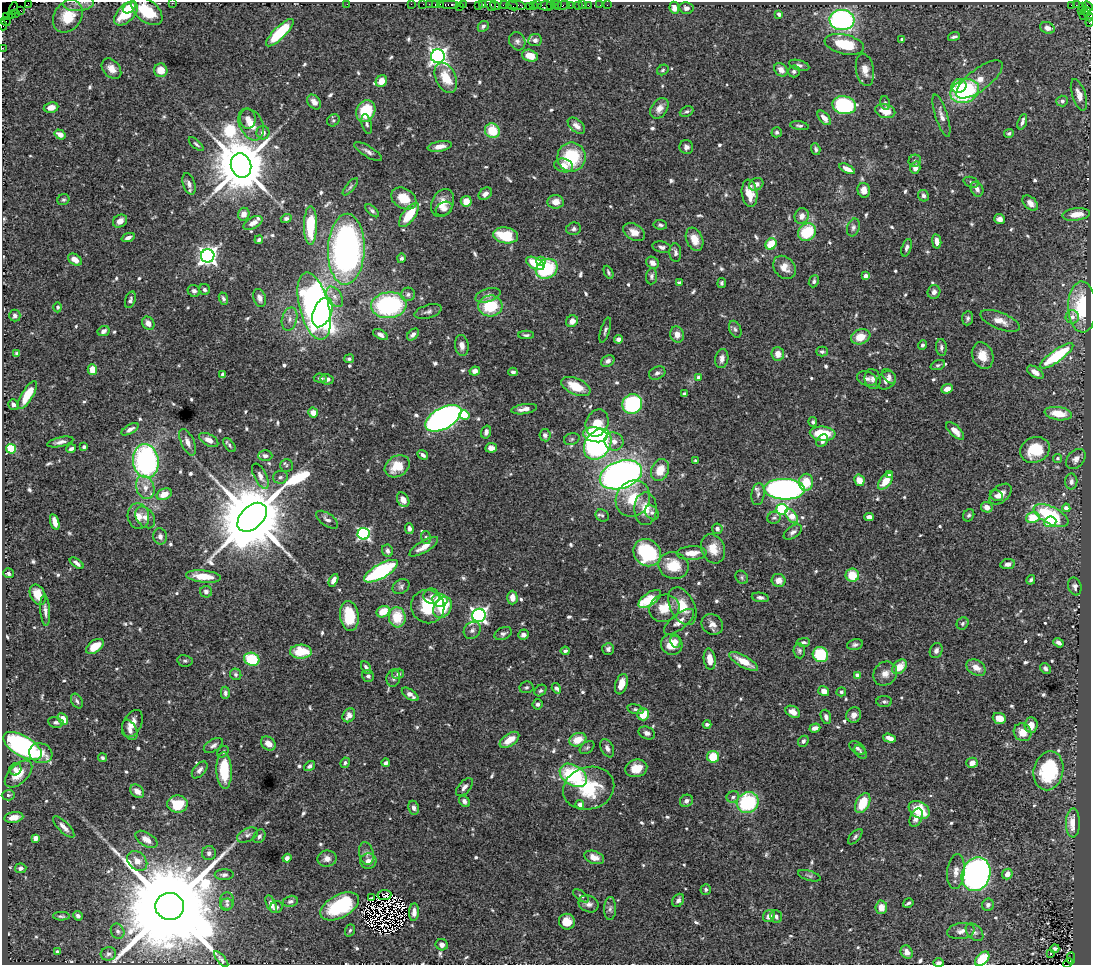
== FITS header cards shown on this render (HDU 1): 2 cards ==
NAXIS1  =                 1089
NAXIS2  =                  963

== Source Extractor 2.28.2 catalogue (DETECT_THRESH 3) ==
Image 1089 x 963 px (HDU 1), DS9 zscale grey, 1 PNG px = 1 image px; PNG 1093 x 967 px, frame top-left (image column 1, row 963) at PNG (2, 2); each listed source drawn as its Kron ellipse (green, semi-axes under 4 px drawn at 4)
Background 1.2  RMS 0.026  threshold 0.0794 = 3 sigma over >= 5 px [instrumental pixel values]
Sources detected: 743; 8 with non-positive FLUX_AUTO (blend fragments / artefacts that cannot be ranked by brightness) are neither listed nor drawn; of the other 735, the 500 brightest by FLUX_AUTO listed and drawn (235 fainter detections omitted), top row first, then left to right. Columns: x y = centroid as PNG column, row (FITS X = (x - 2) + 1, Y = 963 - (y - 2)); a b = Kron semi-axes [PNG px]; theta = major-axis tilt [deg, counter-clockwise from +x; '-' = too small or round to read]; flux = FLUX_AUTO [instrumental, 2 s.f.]
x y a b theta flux
28 3 2 2 - 37
79 3 15 7 6 12
172 3 2 2 - 4.7
347 4 2 2 - 23
411 4 2 2 - 15
423 4 2 2 - 30
429 4 2 2 - 23
449 4 10 3 0 230
463 4 3 2 - 41
435 5 4 3 - 150
440 5 3 2 - 71
478 5 4 2 - 72
483 5 3 3 - 140
491 5 6 4 -47 150
495 5 5 3 - 180
504 5 4 2 - 58
517 5 8 3 -13 140
538 5 3 2 - 41
551 5 3 2 - 110
554 5 3 2 - 44
558 5 3 2 - 55
570 5 2 2 - 14
578 5 3 3 - 76
583 5 2 2 - 15
588 5 2 2 - 29
600 5 2 2 - 14
607 5 2 2 - 6.6
1071 5 3 2 - 330
1076 5 2 2 - 6
459 6 2 2 - 8.5
512 6 6 2 -21 78
530 6 3 2 - 31
534 6 3 3 - 56
546 6 7 4 -1 190
562 6 8 3 13 75
1083 6 3 2 - 14
1088 6 6 3 -48 80
129 7 7 5 38 21
14 8 6 3 80 16
674 8 6 4 -81 16
686 8 7 6 - 7.5
20 10 3 2 - 27
147 11 18 10 -38 55
1081 11 3 2 - 33
1086 11 5 3 - 43
16 13 3 2 - 32
126 13 14 8 45 69
779 14 4 3 - 6.6
11 15 2 2 - 5
1084 15 2 2 - 10
68 16 17 13 55 62
7 17 3 2 - 13
1089 17 4 2 - 54
842 20 12 10 -3 370
5 21 5 3 - 98
1089 22 4 2 - 56
3 25 5 2 - 52
483 26 6 5 - 5
1047 28 7 5 -20 9.8
280 33 18 6 45 100
954 37 6 3 19 3.5
902 39 4 3 - 4.3
535 40 7 6 - 6.6
517 41 9 7 -64 6.7
844 44 20 9 -12 63
2 48 2 2 - 17
438 56 7 7 - 770
530 56 8 5 -19 28
799 65 10 5 -15 5.3
111 69 11 8 -49 18
161 70 7 6 - 25
663 70 6 5 - 3.4
781 70 7 6 - 13
865 70 16 9 -80 17
794 71 6 6 - 4.1
446 78 16 10 -65 42
979 79 28 11 38 22
381 81 6 5 - 22
959 86 7 6 - 21
965 91 15 11 24 180
1079 95 16 7 -72 16
1062 101 6 5 - 4.5
314 102 8 6 -51 10
885 103 7 4 -75 3.9
844 105 12 9 -12 220
51 107 7 5 9 15
659 108 11 8 56 14
366 111 11 9 65 75
686 111 7 4 22 4
885 111 10 7 -15 25
941 116 22 6 -73 12
824 118 8 5 -49 14
248 119 10 8 -87 11
333 120 6 5 - 3.4
1022 122 8 3 71 5.5
251 124 17 11 -63 25
367 124 10 5 -75 4.6
576 126 10 6 -41 11
799 126 9 4 -9 4.1
492 131 8 7 - 49
777 132 5 5 - 4.4
263 133 7 6 - 9
1009 133 5 4 - 3.6
60 135 6 4 -32 14
196 144 9 4 -40 3.8
440 146 12 5 10 12
686 147 7 7 - 6.7
816 149 6 4 -73 3.8
368 152 16 5 -32 8
571 157 14 14 - 93
915 161 6 6 - 3.9
241 165 12 10 -73 15000
564 165 9 6 -15 14
915 168 6 5 - 11
847 169 8 4 -27 12
971 182 8 5 -19 3.7
189 184 11 6 -72 9.4
756 184 7 6 - 8.7
350 187 11 4 50 3.9
977 189 8 6 -62 7.7
864 190 7 6 - 13
750 193 14 7 -82 25
485 194 7 5 39 10
924 196 6 5 - 6.2
404 198 13 10 -30 38
63 200 6 5 - 3.4
466 201 5 5 - 20
556 202 8 7 - 14
442 203 15 10 63 23
1030 203 9 6 -44 9.8
444 209 9 6 27 7.3
372 211 8 4 -43 4.1
244 214 6 6 - 13
1076 214 14 6 7 23
409 215 14 6 53 57
802 216 8 7 - 12
286 218 5 4 - 4.9
999 219 5 5 - 9.1
120 221 7 6 - 12
253 223 10 5 29 12
660 225 7 4 -8 3.9
310 226 19 6 89 69
853 227 9 6 73 5.6
574 229 7 6 - 4.8
634 232 12 8 -28 17
807 232 9 8 - 77
506 235 12 8 -7 74
128 238 7 4 21 7.1
695 239 12 8 -68 23
259 240 4 3 - 3.6
937 241 7 4 -79 15
771 244 6 5 - 42
662 247 9 5 -13 6.1
906 248 9 4 73 4.9
346 249 35 18 88 690
675 253 9 6 -86 5.2
208 256 7 6 - 890
401 258 5 4 - 3.4
75 260 7 5 -34 15
541 261 5 4 - 19
535 263 10 5 -27 43
652 263 7 5 -36 10
784 267 13 10 -48 18
547 269 11 9 32 120
608 272 7 4 -64 3.4
652 276 8 5 82 4.8
866 276 4 4 - 5.9
814 281 6 4 65 4.5
679 283 4 4 - 9.2
722 283 5 4 - 3.7
204 290 5 5 - 4.4
194 291 6 6 - 6.1
934 292 7 6 - 8.2
408 294 7 6 - 5.9
488 295 13 6 18 9.1
335 297 11 7 -57 9.6
260 298 9 6 -69 9.3
223 299 6 4 -70 4.6
130 300 8 5 71 4.9
389 305 18 13 6 260
314 306 34 14 -76 890
490 306 12 10 5 71
58 307 5 4 - 3.4
1082 307 25 14 -88 100
322 312 15 9 68 250
428 312 14 6 16 6.3
15 315 6 5 - 5.7
1072 317 7 6 - 8.5
968 318 7 5 84 4.4
290 319 12 7 75 10
572 321 6 5 - 11
1000 321 21 8 -22 19
148 323 7 5 -53 10
735 329 9 5 -67 4.7
605 330 13 4 73 4.8
104 331 6 5 - 8
413 334 7 4 45 7.1
677 334 8 6 -73 13
380 335 8 4 -30 8.7
526 335 8 4 0 3.9
861 337 10 7 21 30
619 339 4 4 - 12
462 345 10 6 -81 11
922 345 4 4 - 4
941 347 8 5 -85 5.8
822 352 6 5 - 4.2
17 353 4 3 - 4
778 354 7 6 - 15
983 356 13 10 -70 26
1057 356 20 6 35 130
349 359 5 4 - 3.8
722 359 10 6 81 10
608 361 7 5 30 6.7
938 365 7 4 20 3.7
92 369 5 5 - 25
475 371 5 4 - 7.7
513 372 4 3 - 4.5
1035 372 9 5 -34 9.6
657 373 8 6 26 6
223 374 4 3 - 4
889 376 8 5 -48 5.6
699 377 4 4 - 8.8
320 378 7 4 -5 4.6
327 379 6 5 - 6.6
867 379 10 7 -18 7.3
873 379 10 8 -76 7.2
886 380 10 8 35 11
576 387 15 8 -24 43
947 389 6 4 22 12
685 394 4 3 - 4
27 395 16 5 59 37
632 404 10 9 - 250
13 405 5 5 - 7.8
524 409 13 5 8 12
313 413 5 5 - 15
1058 414 13 6 -8 32
464 415 5 4 - 46
443 418 20 10 29 960
813 422 4 4 - 3.6
597 423 14 11 65 42
130 429 9 4 30 7.7
955 431 11 5 -44 18
486 432 6 5 - 7.9
823 434 13 7 -5 61
545 435 6 5 - 6.6
595 435 12 7 -10 110
572 439 8 6 18 4.4
209 440 10 5 -28 12
614 441 10 9 - 13
822 441 7 5 54 8.8
60 442 13 4 13 7.5
188 442 14 6 -66 13
598 444 17 12 55 510
229 445 8 4 -51 4.3
84 447 4 3 - 4.6
491 448 6 4 7 10
11 449 5 5 - 97
71 449 5 3 - 5.7
1035 450 15 12 25 61
423 455 5 3 - 6.1
265 456 7 5 0 6.3
1057 458 4 4 - 3.4
1076 459 11 8 48 10
146 461 17 12 -83 380
696 461 3 3 - 4.4
286 466 6 6 - 3.6
397 466 13 10 33 40
660 470 11 8 67 29
621 475 22 13 19 1100
889 475 4 3 - 8.6
260 476 14 6 -63 12
280 477 7 6 - 4.9
859 480 6 5 - 23
885 481 10 5 50 28
806 482 8 7 - 36
1071 482 8 6 88 7
145 487 12 9 -69 18
784 489 20 10 -2 810
164 494 8 5 26 24
758 494 11 6 82 7.1
1000 494 13 8 42 17
996 496 7 5 -27 6.4
633 499 18 16 59 52
403 500 8 5 -60 13
987 507 6 5 - 13
1066 508 4 4 - 11
645 509 16 11 90 31
782 509 6 5 - 170
652 513 8 6 -48 4.7
602 515 7 6 - 3.9
969 515 6 5 - 3.7
1051 515 19 8 -26 130
138 516 13 10 -79 20
792 516 8 5 -53 38
145 517 12 8 -51 13
252 517 17 11 44 27000
869 517 5 4 - 11
774 518 7 6 - 4
1033 518 7 5 15 48
327 520 12 6 -35 8.5
55 522 8 4 -75 14
1050 522 6 5 - 48
409 529 5 4 - 6
717 529 5 5 - 5.7
793 532 10 5 34 6.6
364 534 6 6 - 320
160 536 8 7 - 7.5
426 537 6 5 - 3.8
424 547 16 5 31 19
713 549 15 11 -69 28
387 551 6 5 - 6.7
647 553 15 12 -42 150
692 553 15 7 3 24
77 563 8 3 -36 6
1008 564 7 5 11 7.6
673 566 15 13 -20 46
381 571 19 7 30 240
8 573 5 5 - 4.2
852 575 7 6 - 41
203 576 17 6 -6 32
742 577 7 6 - 3.5
333 580 7 4 63 10
778 580 7 6 - 15
1031 580 5 4 - 3.7
401 586 9 7 33 5.2
1075 586 9 6 -75 5.6
206 592 6 6 - 6.2
38 595 11 7 -64 28
432 596 8 7 - 8.4
760 597 8 4 -9 5.9
512 598 7 5 -89 15
650 599 13 6 34 77
440 600 8 6 -8 61
682 606 20 12 -63 40
428 607 17 16 - 68
442 607 11 8 57 53
664 608 15 13 18 34
45 611 15 5 -85 8.2
383 612 7 5 28 36
479 615 7 6 - 690
349 616 15 9 -83 64
397 617 10 8 -85 48
679 622 18 7 38 15
963 623 6 5 - 3.8
712 624 11 9 -39 12
472 630 9 8 - 7.5
503 634 9 6 23 5
523 634 5 5 - 6.9
675 641 6 5 - 8.8
804 642 6 4 0 4.1
1058 643 5 4 - 6.3
672 644 11 10 - 29
855 645 8 5 14 4.8
95 646 10 6 36 36
608 649 6 5 - 6.2
565 651 4 3 - 3.8
799 651 7 6 - 4.1
936 651 8 6 65 7
301 652 11 7 2 54
820 655 8 7 - 100
252 659 8 6 -19 80
710 659 11 6 -82 19
185 661 7 5 -11 3.9
744 661 16 5 -30 29
899 667 8 6 46 29
366 668 7 4 -62 6
976 668 10 7 -32 18
1045 668 6 4 -46 5
236 674 6 5 - 4.4
398 674 6 5 - 5.7
885 674 13 11 49 16
857 675 4 4 - 15
368 676 6 5 - 4.8
393 678 8 7 - 5.4
621 684 10 6 72 22
526 687 7 6 - 3.7
556 688 6 4 -56 4.2
540 691 6 5 - 3.6
824 691 5 5 - 14
841 692 5 4 - 3.6
225 693 6 4 89 5.3
410 694 9 5 -35 11
77 701 8 5 -61 4.1
884 702 8 5 -1 4.8
537 704 5 5 - 5.9
636 709 8 4 -14 3.7
793 712 8 5 -29 15
643 714 6 6 - 34
349 715 7 6 - 13
854 715 8 7 - 9.8
826 717 7 5 -73 6.5
999 718 7 5 -23 23
63 719 6 4 -60 21
56 722 8 5 -11 4.6
132 724 14 9 63 17
707 724 4 3 - 4.3
1031 725 8 6 86 17
815 728 5 4 - 11
130 730 11 7 -65 11
1023 732 9 8 - 25
647 733 8 6 -21 6.1
889 738 6 4 -17 11
509 740 11 6 35 29
578 740 9 6 20 30
803 741 6 5 - 5.4
268 744 8 6 -40 16
213 745 10 6 31 6
22 746 21 10 -31 370
587 748 8 5 38 3.8
607 748 10 6 -64 8.5
857 748 9 5 -31 4.8
223 752 6 5 - 3.5
861 752 8 5 -52 4.1
41 753 12 10 -19 23
713 757 6 6 - 45
102 758 5 4 - 3.6
345 763 5 4 - 3.7
386 763 4 3 - 4.7
972 763 6 5 - 14
309 766 6 4 36 5.4
636 768 11 8 16 25
15 769 6 6 - 9.1
200 770 10 5 50 7.8
224 770 18 8 -88 68
1048 771 19 14 78 140
19 774 17 9 44 29
573 775 15 10 -33 170
464 787 11 6 49 7.4
589 788 26 21 16 87
137 791 8 6 -41 14
8 795 6 5 - 3.6
733 797 6 5 - 4.9
464 801 6 5 - 6.1
686 801 6 6 - 8.1
748 803 11 10 - 160
863 803 11 6 63 51
177 804 10 8 -1 67
580 805 4 4 - 14
414 808 7 5 -80 6
919 810 11 8 -32 58
14 817 9 5 8 18
916 818 9 6 66 12
1073 823 14 7 88 29
64 827 14 5 -45 12
248 835 11 6 26 7.2
259 836 7 5 57 5
855 837 9 4 48 4.1
36 838 4 4 - 19
146 839 12 6 -33 16
209 853 7 7 - 5.9
366 854 11 7 -78 8.4
594 857 10 6 -20 14
287 858 4 4 - 7.2
327 859 9 8 - 12
137 861 11 8 -43 17
368 861 8 7 - 11
21 868 6 5 - 5.8
956 872 17 9 83 17
976 874 17 14 69 590
1007 874 5 5 - 11
224 875 9 5 1 6
809 876 12 5 -16 4.5
706 889 5 5 - 3.9
384 895 7 5 6 5.1
581 896 9 4 -36 4.5
372 898 3 2 - 6.4
678 900 7 5 56 6.7
227 901 9 7 86 6
290 901 7 5 14 6
908 903 5 3 - 4
227 904 6 6 - 4.3
271 904 9 4 -65 9.1
589 904 10 8 -23 9.5
988 905 6 6 - 5.5
170 906 14 13 - 74000
340 906 21 11 27 120
276 907 6 6 - 3.6
881 907 7 6 - 20
610 909 11 6 88 6.2
414 912 9 5 86 10
61 916 8 4 -1 3.5
78 916 5 4 - 5.5
769 916 6 5 - 9.3
776 917 6 5 - 5.1
567 922 8 8 - 21
350 930 6 4 71 3.4
118 931 8 6 -60 5.1
961 931 13 8 8 11
974 932 10 7 -46 6.4
442 945 6 5 - 6.3
1055 949 4 4 - 3.5
58 952 4 3 - 3.4
907 952 7 5 -57 9.3
108 954 8 6 15 4.6
1050 954 3 3 - 4.7
1071 958 6 3 87 75
221 959 10 3 -50 4.1
982 959 8 5 46 58
939 963 5 3 - 4.3
1068 963 5 3 - 87
At the frame edge (FLAGS 8, measured only in part): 13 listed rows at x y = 28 3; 79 3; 172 3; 1088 6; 147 11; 1089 17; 5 21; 1089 22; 3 25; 2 48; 982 959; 939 963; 1068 963
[235 fainter detections neither listed nor drawn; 8 non-positive-flux detections neither listed nor drawn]